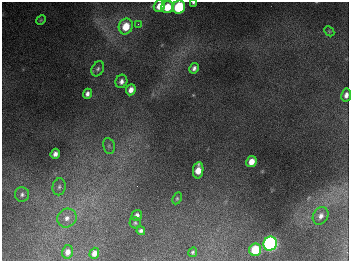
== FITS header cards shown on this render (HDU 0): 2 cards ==
NAXIS1  =                  347
NAXIS2  =                  259

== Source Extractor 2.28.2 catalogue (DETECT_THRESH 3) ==
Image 347 x 259 px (HDU 0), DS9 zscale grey, 1 PNG px = 1 image px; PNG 351 x 263 px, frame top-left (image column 1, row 259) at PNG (2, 2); each listed source drawn as its Kron ellipse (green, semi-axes under 4 px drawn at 4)
Background 674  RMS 50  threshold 151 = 3 sigma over >= 5 px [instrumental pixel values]
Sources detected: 31; all 31 listed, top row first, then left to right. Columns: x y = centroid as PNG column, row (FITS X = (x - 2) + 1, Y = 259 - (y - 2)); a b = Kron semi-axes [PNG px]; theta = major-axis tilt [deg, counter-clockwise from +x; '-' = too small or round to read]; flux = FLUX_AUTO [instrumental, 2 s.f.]
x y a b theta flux
193 3 3 2 - 4.4e+03
159 6 6 5 - 4.2e+04
167 7 6 6 - 6.5e+04
179 7 7 6 - 2.6e+05
41 20 5 4 - 3.6e+03
138 24 4 4 - 4.8e+03
126 26 8 7 - 8.0e+04
329 31 6 4 -45 4.3e+03
194 68 5 4 - 1.1e+04
98 69 8 6 61 8.7e+03
121 81 7 5 70 1.5e+04
131 90 5 4 - 2.1e+04
87 94 5 4 - 1.3e+04
346 95 7 5 81 1.6e+04
109 146 8 6 -79 9.2e+03
55 154 5 4 - 1.5e+04
251 162 6 5 - 3.5e+04
198 170 8 5 82 4.0e+04
59 187 8 6 78 1.2e+04
22 194 7 7 - 1.1e+04
177 198 6 4 64 4.8e+03
137 215 5 5 - 1.2e+04
321 216 9 7 58 1.7e+04
67 218 10 9 - 2.5e+04
135 223 5 5 - 5.4e+03
141 231 4 4 - 8.7e+03
270 244 7 6 - 1.1e+06
255 250 6 6 - 1.2e+05
67 252 6 5 - 2.0e+04
193 252 5 4 - 5.8e+03
94 253 5 4 - 2.1e+04
At the frame edge (FLAGS 8, measured only in part): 3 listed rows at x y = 193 3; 179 7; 346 95